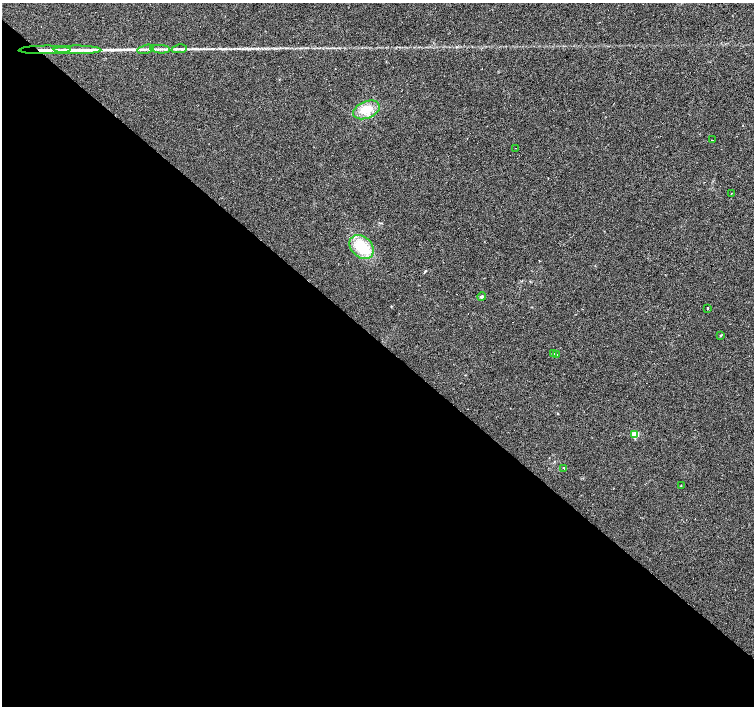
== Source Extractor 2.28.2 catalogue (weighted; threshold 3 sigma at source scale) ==
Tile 14 of 4 x 4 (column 2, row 4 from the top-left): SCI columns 1508-3011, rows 229-1636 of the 6019 x 6023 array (HDU 1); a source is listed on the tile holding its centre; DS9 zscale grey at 2 x 2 block average (1 PNG px = mean of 2 x 2 image px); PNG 756 x 708 px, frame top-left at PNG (2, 3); each listed source drawn as its Kron ellipse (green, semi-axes under 4 px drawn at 4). Shown black and unused: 52% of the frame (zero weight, under 2 of 3 exposures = <1% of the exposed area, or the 3 px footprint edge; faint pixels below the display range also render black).
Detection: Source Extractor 2.28.2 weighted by HDU 2 'WHT'; one run over the whole footprint, this tile lists its part. Background 0.0279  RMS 0.0059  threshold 0.0267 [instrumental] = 3 sigma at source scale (4.5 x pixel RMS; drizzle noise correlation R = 1.50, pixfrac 1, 0.0396/0.0396 arcsec/px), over >= 5 px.
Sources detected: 24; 4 cosmic-ray / hot-pixel residue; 2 long thin detections or spike segments (spike, bleed or trail) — neither listed nor drawn; the other 18 listed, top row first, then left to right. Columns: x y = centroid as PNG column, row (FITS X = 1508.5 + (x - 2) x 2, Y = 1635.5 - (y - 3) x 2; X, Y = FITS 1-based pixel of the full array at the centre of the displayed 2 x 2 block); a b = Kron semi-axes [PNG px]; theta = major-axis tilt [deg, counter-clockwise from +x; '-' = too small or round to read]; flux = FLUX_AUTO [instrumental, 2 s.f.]
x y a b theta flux
145 49 8 2 13 3.3
160 49 10 2 -4 4
179 49 8 2 7 3
45 50 26 4 1 15
78 50 24 4 0 16
366 110 14 8 22 26
713 140 2 2 - 0.64
515 148 2 2 - 2.1
731 193 2 2 - 2.5
362 247 14 10 -45 43
482 297 4 3 - 2.3
708 308 2 2 - 6.6
721 335 3 2 - 0.81
554 354 2 2 - 11
557 355 2 2 - 10
635 435 3 3 - 39
564 468 2 2 - 1.6
681 485 2 2 - 1.1
Overlapping masked pixels (flux is a lower limit): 1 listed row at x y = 45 50
Diffuse or blended objects may show on this block-average render without a row.